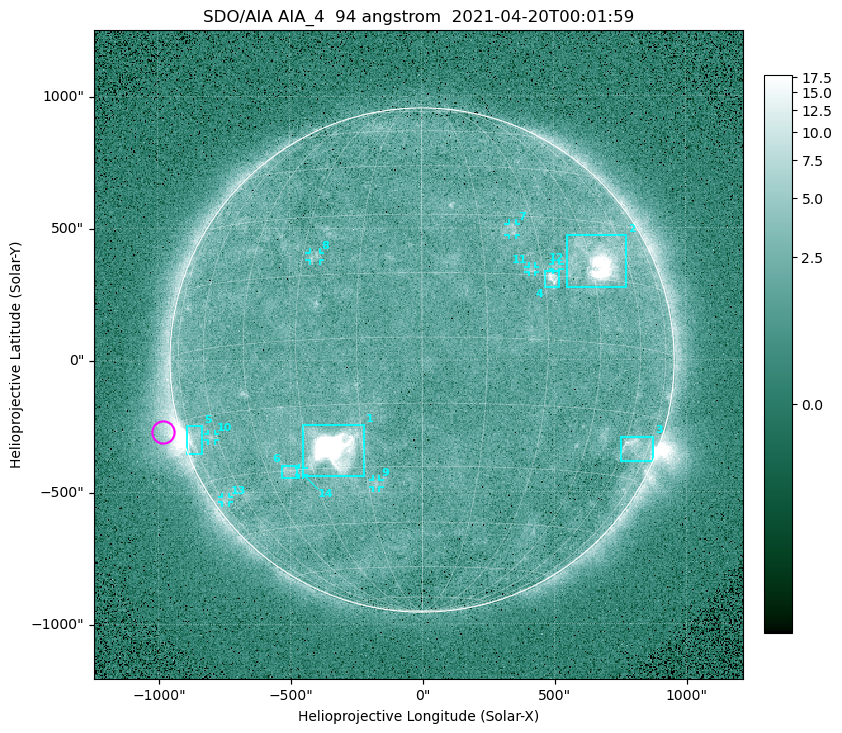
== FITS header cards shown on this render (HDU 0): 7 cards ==
TELESCOP= 'SDO/AIA '
INSTRUME= 'AIA_4   '
WAVELNTH=                   94
WAVEUNIT= 'angstrom'
DATE-OBS= '2021-04-20T00:01:59.12'
CTYPE1  = 'HPLN-TAN'
CTYPE2  = 'HPLT-TAN'

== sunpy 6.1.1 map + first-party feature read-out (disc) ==
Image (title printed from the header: SDO/AIA AIA_4  94 angstrom  2021-04-20T00:01:59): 512 x 512 px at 4.8 arcsec/px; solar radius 955 arcsec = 199 px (full disc in frame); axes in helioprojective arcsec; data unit not stated in the header (colour bar unlabelled)
Orientation: roll -0.137 deg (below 1 deg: not rotated)
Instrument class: DISC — disc imager (sunpy class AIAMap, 94 A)
Bright regions (active regions / flare kernels): reference = the median radial profile (limb darkening/brightening removed); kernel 5 px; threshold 5 sigma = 2.5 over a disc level ~1.78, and >= 1.15x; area >= 9 px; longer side >= 5 px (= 24 arcsec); searched inside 0.97 R_sun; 14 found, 14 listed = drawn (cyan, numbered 1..; 8 of them under ~33 arcsec drawn as corner ticks so the feature stays visible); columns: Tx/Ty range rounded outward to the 10 arcsec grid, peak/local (2 s.f.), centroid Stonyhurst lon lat
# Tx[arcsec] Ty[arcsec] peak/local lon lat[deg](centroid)
1 -450..-220 -440..-240 1088 -23 -25
2 550..780 270..470 48 +48 +20
3 750..880 -390..-290 4.6 +67 -22
4 460..520 270..340 6.5 +32 +14
5 -900..-830 -360..-250 6.6 -73 -20
6 -540..-470 -450..-400 3 -38 -30
7 330..360 470..520 3 +24 +26
8 -430..-380 380..410 2.8 -27 +20
9 -190..-160 -480..-450 2.8 -13 -34
10 -810..-780 -300..-280 2.8 -63 -20
11 400..430 330..360 2.8 +27 +16
12 490..520 340..360 2.6 +34 +17
13 -760..-730 -540..-520 2.2 -72 -35
14 -470..-450 -440..-410 2.5 -34 -31
Off-limb structures (1.02-1.3 R_sun): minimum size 50 px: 6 found; the strongest spans PA ~90..115 deg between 1.02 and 1.21 R_sun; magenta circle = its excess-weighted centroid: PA ~105 deg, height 1.07 R_sun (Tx ~-980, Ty ~-270 arcsec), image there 4.7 x the reference